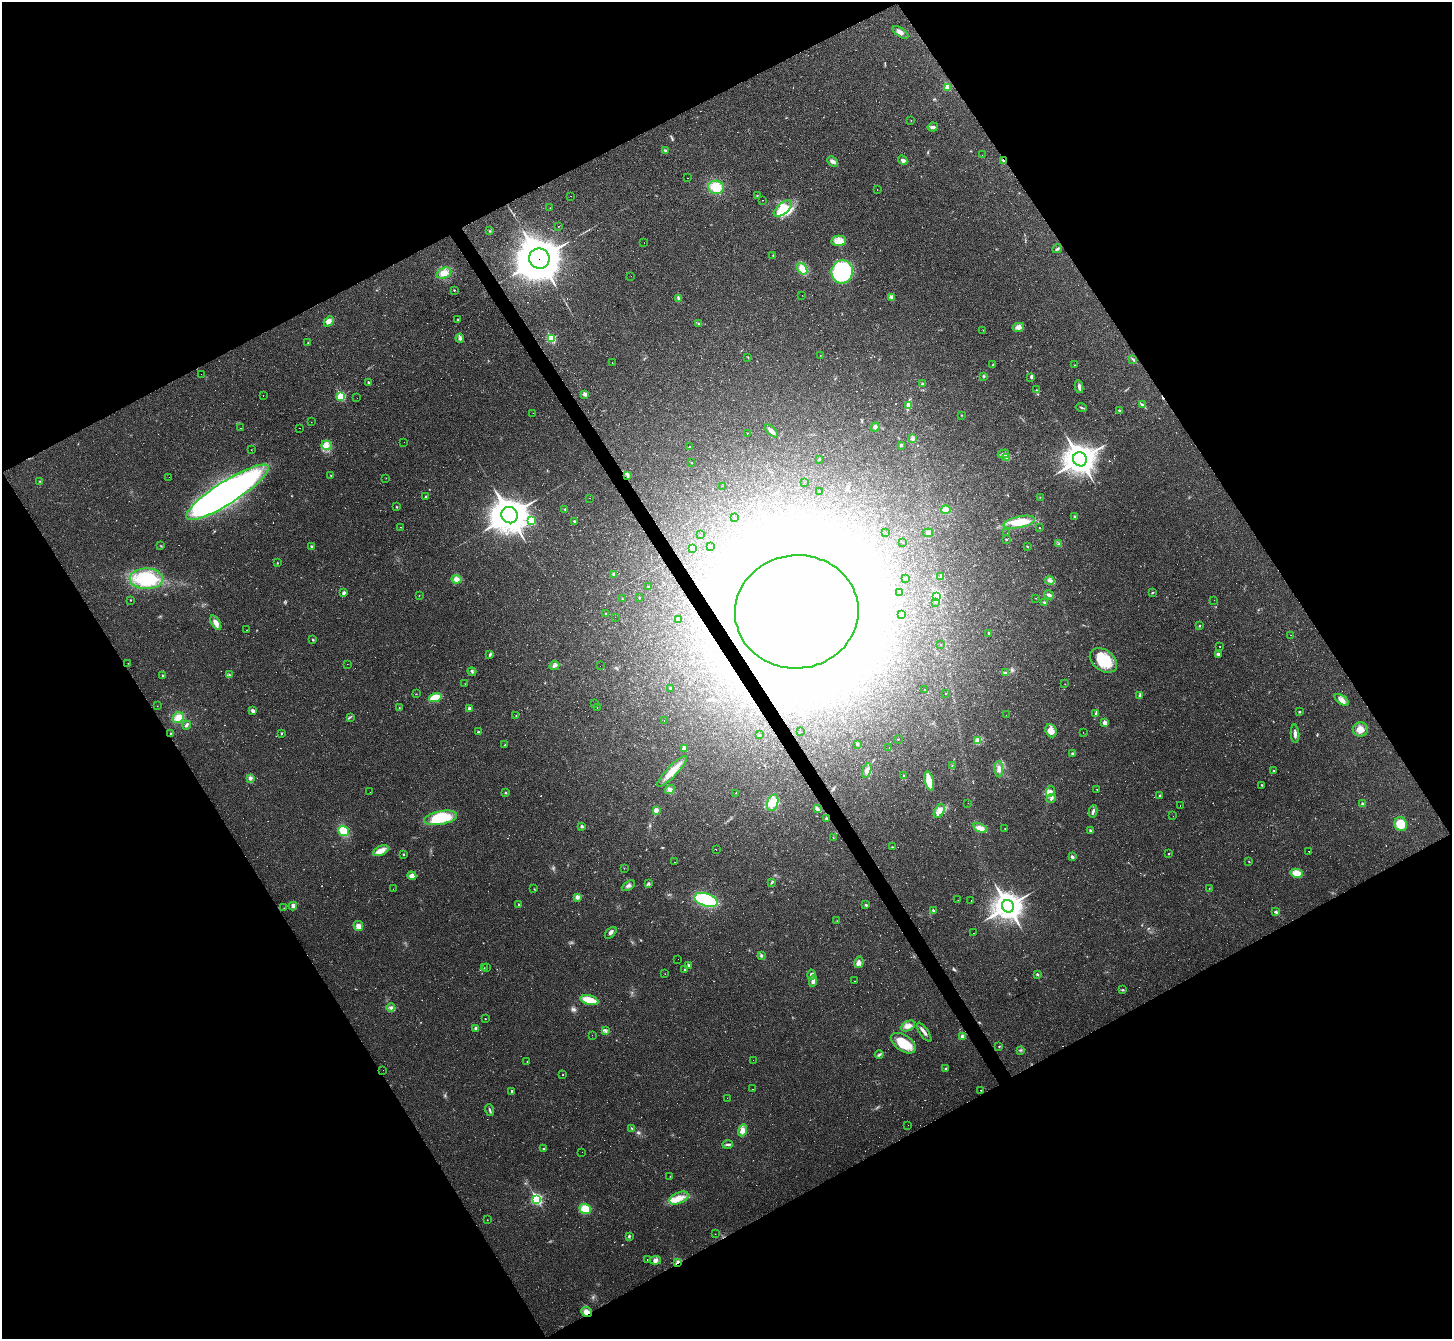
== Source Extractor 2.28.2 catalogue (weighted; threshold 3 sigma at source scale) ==
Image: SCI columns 1-5798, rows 154-5501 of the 5799 x 5790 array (HDU 1 of 3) = the unmasked area's bounding box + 8 px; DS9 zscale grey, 4 x 4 block average (1 PNG px = mean of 4 x 4 image px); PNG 1454 x 1341 px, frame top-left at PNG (2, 2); each listed source drawn as its Kron ellipse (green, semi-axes under 4 px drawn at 4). Shown black and unused: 48% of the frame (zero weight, under 2 of 3 exposures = <1% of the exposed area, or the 3 px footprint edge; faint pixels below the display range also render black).
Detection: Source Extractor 2.28.2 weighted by HDU 2 'WHT'. Background 0.0951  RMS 0.008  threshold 0.0359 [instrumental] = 3 sigma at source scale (4.5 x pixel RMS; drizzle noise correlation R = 1.50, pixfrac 1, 0.05/0.05 arcsec/px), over >= 5 px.
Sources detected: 508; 15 too faint to see at this stretch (4 x 4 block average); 24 inside a brighter object's white glare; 140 cosmic-ray / hot-pixel residue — neither listed nor drawn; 4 coinciding with a brighter row at this scale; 4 inside a brighter listed object's ellipse — not listed separately; the other 321 listed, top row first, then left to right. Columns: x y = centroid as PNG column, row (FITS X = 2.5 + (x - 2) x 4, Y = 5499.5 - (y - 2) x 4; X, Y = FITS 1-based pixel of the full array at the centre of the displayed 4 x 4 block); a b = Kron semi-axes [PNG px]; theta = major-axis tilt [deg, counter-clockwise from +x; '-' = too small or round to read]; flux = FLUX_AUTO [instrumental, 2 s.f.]
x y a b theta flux
901 32 9 4 -34 20
948 87 2 2 - 120
911 120 2 2 - 1.1
933 127 5 4 - 13
665 150 3 2 - 3.5
982 155 2 2 - 0.72
903 160 5 3 - 12
1003 160 3 2 - 8.3
833 161 6 3 -44 14
687 178 2 2 - 14
716 187 8 6 -4 86
877 190 2 2 - 1.7
757 195 2 2 - 2.2
571 196 2 2 - 0.72
762 200 2 2 - 1.5
550 208 2 2 - 1
783 208 11 5 39 160
558 226 2 2 - 1.2
490 231 2 2 - 2.7
839 241 7 5 -1 34
644 243 2 2 - 1.2
1057 249 5 2 - 7.9
773 255 3 2 - 3
539 259 10 10 - 17000
802 269 6 4 -54 52
842 272 12 10 79 490
444 273 8 5 22 34
631 276 2 2 - 0.72
454 290 2 2 - 7.6
802 295 2 2 - 0.75
891 297 4 3 - 8.8
678 298 3 2 - 5
458 319 2 2 - 3.9
329 321 6 3 45 16
699 324 2 2 - 6.4
1018 327 6 3 13 16
983 330 2 2 - 0.66
460 338 4 4 - 9
551 338 2 2 - 380
308 343 2 2 - 1.6
820 355 2 2 - 1
748 357 2 2 - 2
1133 359 3 2 - 5.4
612 363 2 2 - 28
993 365 2 2 - 4.4
1074 365 2 2 - 1.3
201 374 2 2 - 2
984 376 3 2 - 5.2
1031 377 3 2 - 6.7
368 382 2 2 - 11
923 384 3 2 - 3.9
1079 387 6 3 -82 14
1036 390 2 2 - 2.5
585 394 2 2 - 42
263 396 2 2 - 1.2
341 396 2 2 - 330
357 398 2 2 - 2
1142 404 4 2 - 6.9
909 405 2 2 - 3.5
1081 407 5 2 - 5.2
1120 411 4 2 - 6.6
533 413 2 2 - 0.58
961 415 2 2 - 2.4
311 422 2 2 - 1.8
875 427 4 4 - 12
241 428 2 2 - 28
299 428 2 2 - 1.4
771 431 8 3 -45 23
747 433 2 2 - 4.9
912 439 4 3 - 7.4
404 442 2 2 - 0.56
326 445 5 5 - 21
901 445 2 2 - 11
690 447 2 2 - 6.7
251 450 2 2 - 1.6
1003 454 6 2 17 11
1007 458 3 2 - 4
819 459 2 2 - 2.7
1080 459 7 6 - 6600
692 463 2 2 - 2.1
331 475 2 2 - 2.1
628 475 2 2 - 2.9
169 477 2 2 - 89
386 478 2 2 - 2.3
40 481 2 2 - 1.6
804 483 2 2 - 0.71
723 486 2 2 - 0.56
227 492 48 11 32 2300
820 492 2 2 - 4.3
426 497 3 2 - 8.2
1040 497 2 2 - 1.5
590 498 2 2 - 0.67
397 507 2 2 - 2.7
565 509 2 2 - 2.4
946 510 4 3 - 43
509 515 8 8 - 9400
1075 517 4 3 - 6.8
735 518 2 2 - 2.1
531 520 2 2 - 340
574 521 2 2 - 5.5
1019 522 16 5 11 120
401 527 2 2 - 1.6
1040 528 2 2 - 5.1
885 533 2 2 - 1.3
928 533 5 3 - 11
1007 533 2 2 - 0.57
701 535 2 2 - 0.65
1006 539 2 2 - 4.2
903 543 2 2 - 0.83
1059 544 3 2 - 4.1
161 546 3 2 - 2.5
312 547 4 3 - 8.3
710 547 2 2 - 14
1028 547 3 2 - 2.8
692 548 2 2 - 18
277 563 2 2 - 1.9
614 574 3 3 - 9.2
941 577 3 2 - 4.5
906 578 2 2 - 7.5
146 579 16 10 -2 260
456 579 5 4 - 24
1050 581 5 3 - 13
649 587 2 2 - 5.4
900 592 2 2 - 0.52
344 593 3 2 - 13
1152 593 3 2 - 4.3
419 595 2 2 - 1.2
1049 595 5 3 - 11
936 596 2 2 - 470
639 598 2 2 - 2.9
1036 598 2 2 - 1.8
622 599 2 2 - 2.7
130 600 2 2 - 2
1214 600 2 2 - 4.2
1045 602 3 2 - 4.4
935 603 2 2 - 1.1
797 612 62 56 6 3800
605 613 2 2 - 3
902 614 2 2 - 4.8
615 617 2 2 - 0.67
678 620 2 2 - 8.3
216 623 8 4 -60 28
1199 626 2 2 - 4.6
246 630 2 2 - 0.98
989 633 2 2 - 9.3
1291 635 2 2 - 0.92
313 640 3 2 - 4.2
940 644 2 2 - 1.3
1220 646 2 2 - 1.6
490 654 3 3 - 6
1218 654 2 2 - 12
1103 660 15 10 -36 150
128 663 2 2 - 0.91
347 664 2 2 - 11
554 666 5 3 - 13
600 666 2 2 - 58
472 672 4 2 - 6.6
1005 673 4 3 - 7.5
229 674 2 2 - 1.8
163 676 2 2 - 3.3
465 684 2 2 - 1.7
1065 684 2 2 - 1.3
670 688 2 2 - 9
924 689 2 2 - 26
945 693 2 2 - 1.8
416 694 2 2 - 1.4
1140 695 3 2 - 5.3
435 698 6 4 18 97
1342 700 8 4 -35 23
595 704 2 2 - 1.4
157 706 2 2 - 1.1
597 707 2 2 - 3.2
399 708 2 2 - 2.5
470 708 2 2 - 28
253 711 3 3 - 14
1299 712 2 2 - 6.1
1095 714 4 2 - 6.3
516 715 2 2 - 2
1006 715 2 2 - 1.4
350 717 2 2 - 2.1
178 718 6 5 - 44
664 721 2 2 - 5.4
1105 723 3 3 - 25
187 725 4 2 - 10
1360 729 7 7 - 38
1051 731 7 5 -66 50
478 732 2 2 - 15
800 732 2 2 - 1.3
1083 732 2 2 - 0.71
170 733 2 2 - 2.1
281 733 2 2 - 3.6
1295 734 9 3 -87 17
760 735 3 2 - 4.7
898 739 2 2 - 4.2
977 741 3 3 - 8
857 744 2 2 - 9.5
505 745 4 2 - 2.5
889 748 2 2 - 0.93
684 749 2 2 - 43
1072 753 3 2 - 6.4
952 765 2 2 - 1.8
999 769 8 4 -89 21
867 770 7 3 71 17
672 771 20 5 46 75
1274 771 3 2 - 2.4
904 776 2 2 - 8.3
250 778 4 3 - 12
929 781 10 3 -76 81
1262 785 2 2 - 6.7
1097 789 2 2 - 1.8
670 790 5 4 - 14
1050 791 6 4 64 19
370 792 2 2 - 0.79
505 793 3 2 - 3.4
736 793 2 2 - 1.4
1160 796 2 2 - 4.4
1051 799 5 2 - 7.4
773 803 9 5 74 40
968 803 2 2 - 0.68
1362 804 2 2 - 27
1180 806 2 2 - 61
817 809 3 2 - 6.9
656 810 2 2 - 34
939 811 7 4 60 32
1093 811 6 2 78 12
1173 816 2 2 - 0.72
441 818 17 6 10 220
826 819 3 2 - 6.8
1401 824 7 6 - 86
582 826 2 2 - 9.6
980 828 7 4 -20 32
1005 828 2 2 - 1.5
343 831 5 5 - 84
1090 831 2 2 - 9.7
833 838 2 2 - 2.1
892 847 2 2 - 3.2
716 849 2 2 - 42
381 851 8 4 24 44
1309 851 2 2 - 1.5
403 854 2 2 - 6.8
1169 854 2 2 - 6.3
1072 857 2 2 - 29
675 862 2 2 - 47
1249 862 2 2 - 2.1
624 868 2 2 - 1
1296 873 6 4 -13 57
412 876 4 4 - 20
772 882 4 2 - 7
649 884 3 3 - 8.8
628 886 7 3 29 12
1209 888 2 2 - 1.4
393 889 2 2 - 0.83
534 889 2 2 - 2.1
577 897 4 3 - 19
706 900 12 6 -18 410
958 900 2 2 - 0.74
971 901 2 2 - 36
518 904 2 2 - 6.2
866 905 2 2 - 8.8
293 906 4 3 - 14
1008 906 6 5 - 5500
284 908 2 2 - 0.98
933 910 2 2 - 9.4
1276 912 3 3 - 7
837 921 2 2 - 1.8
358 926 5 4 - 27
611 933 7 2 45 12
973 933 2 2 - 0.88
761 955 3 3 - 7.5
678 959 2 2 - 0.67
859 962 6 4 78 17
689 966 2 2 - 33
486 967 2 2 - 2.4
484 968 2 2 - 1.5
684 970 2 2 - 3.4
665 974 2 2 - 2.2
1037 974 2 2 - 6
811 975 5 3 - 12
813 981 6 3 84 19
855 981 2 2 - 1.2
1123 990 3 2 - 3.5
589 1000 9 4 -15 87
391 1008 4 3 - 12
485 1019 2 2 - 2.5
908 1026 7 5 25 27
476 1028 3 3 - 13
605 1031 3 2 - 6
924 1032 11 3 -55 19
592 1035 2 2 - 1.4
962 1036 3 3 - 11
903 1043 14 8 -34 110
999 1046 2 2 - 6.1
1021 1050 2 2 - 3.6
879 1055 4 3 - 7.6
753 1060 2 2 - 0.54
527 1062 2 2 - 1.5
946 1068 2 2 - 4.5
383 1070 2 2 - 0.56
563 1075 2 2 - 3
752 1089 2 2 - 2.3
981 1090 2 2 - 2.2
512 1091 2 2 - 11
727 1098 2 2 - 0.49
490 1110 6 2 -71 7.4
908 1125 2 2 - 0.54
632 1128 2 2 - 1.9
742 1130 6 4 71 30
728 1144 5 2 - 10
543 1148 2 2 - 2.8
582 1152 2 2 - 1.5
670 1176 2 2 - 1.2
679 1198 10 5 23 50
536 1199 3 2 - 700
585 1209 6 5 - 97
487 1220 2 2 - 1.3
715 1234 2 2 - 1.2
629 1236 3 2 - 7.6
647 1259 2 2 - 1.5
655 1260 6 4 8 15
677 1262 3 3 - 8.4
586 1312 5 4 - 26
Overlapping masked pixels (flux is a lower limit): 5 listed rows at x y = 1003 160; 539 259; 797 612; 677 1262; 586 1312
Diffuse or blended objects may show on this block-average render without a row.